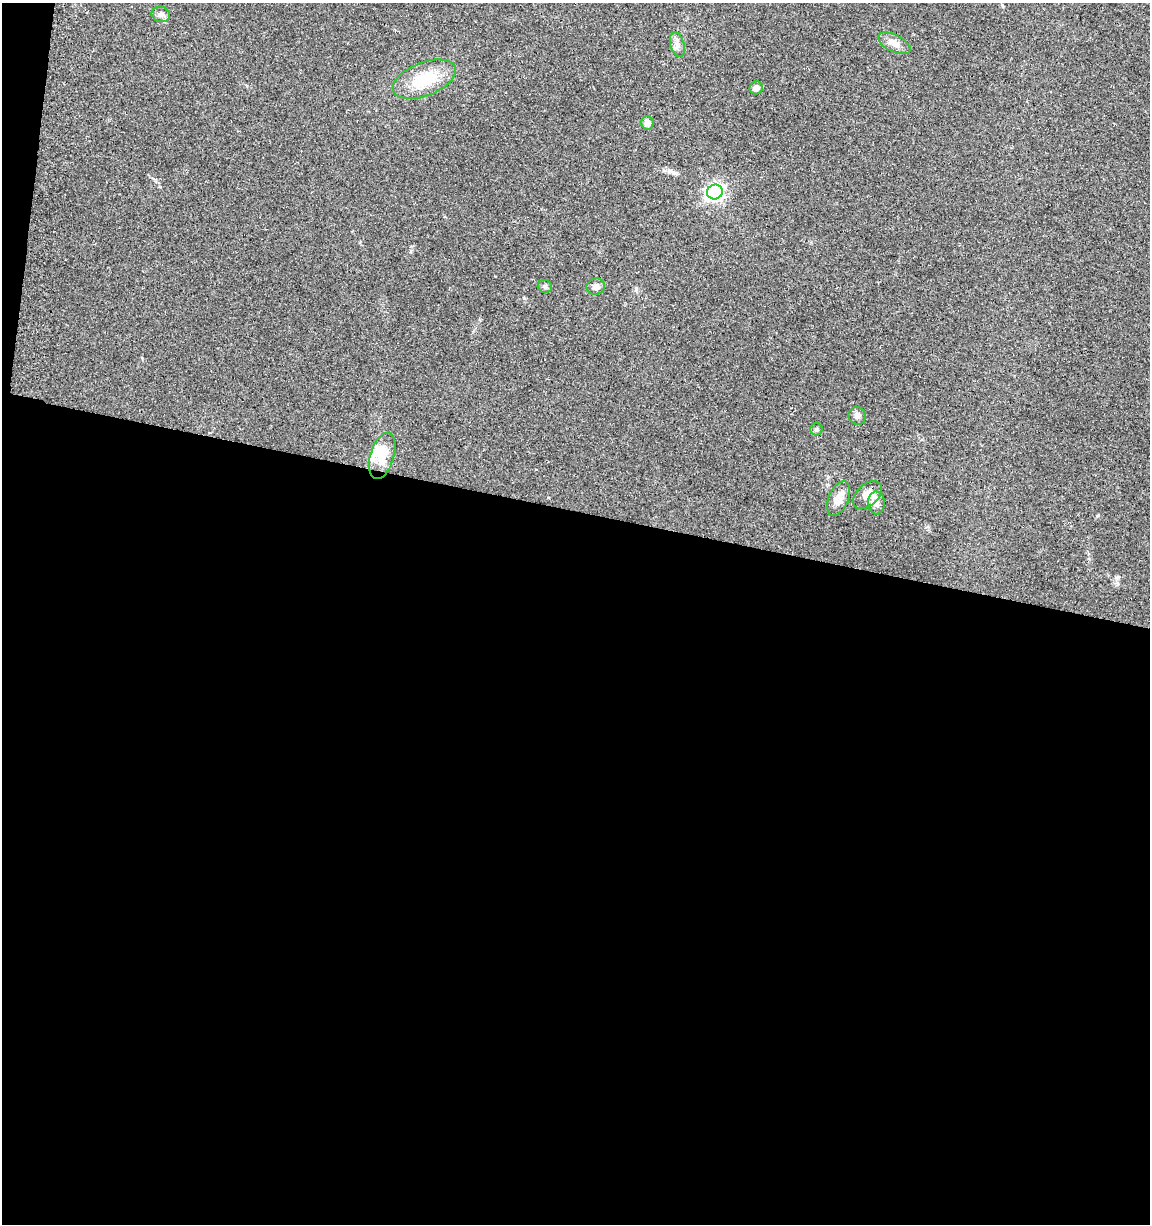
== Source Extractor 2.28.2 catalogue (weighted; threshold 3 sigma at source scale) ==
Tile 13 of 4 x 4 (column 1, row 4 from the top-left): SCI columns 316-1463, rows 5-1226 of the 5161 x 4904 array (HDU 1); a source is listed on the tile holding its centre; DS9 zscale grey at full resolution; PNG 1152 x 1226 px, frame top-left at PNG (2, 3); each listed source drawn as its Kron ellipse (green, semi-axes under 4 px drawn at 4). Shown black and unused: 59% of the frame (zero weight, under 2 of 3 exposures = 2% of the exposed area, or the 3 px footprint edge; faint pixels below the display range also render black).
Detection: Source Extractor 2.28.2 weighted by HDU 2 'WHT'; one run over the whole footprint, this tile lists its part. Background 0.11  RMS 0.01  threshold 0.047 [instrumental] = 3 sigma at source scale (4.5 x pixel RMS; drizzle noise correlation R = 1.50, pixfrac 1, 0.0396/0.0396 arcsec/px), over >= 5 px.
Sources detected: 19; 1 inside a brighter object's white glare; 1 long thin detection or spike segment (spike, bleed or trail) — neither listed nor drawn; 2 inside a brighter listed object's ellipse — not listed separately; the other 15 listed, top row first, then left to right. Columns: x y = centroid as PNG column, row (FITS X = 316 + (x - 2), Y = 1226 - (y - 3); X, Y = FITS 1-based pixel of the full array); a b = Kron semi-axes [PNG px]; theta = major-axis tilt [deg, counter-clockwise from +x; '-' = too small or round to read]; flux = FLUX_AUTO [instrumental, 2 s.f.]
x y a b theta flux
161 14 9 7 -16 3.9
894 43 17 8 -27 9.4
677 45 13 7 -74 5.5
424 79 33 16 21 43
756 88 7 6 - 5
647 123 6 6 - 5.6
715 192 8 7 - 340
545 286 7 6 - 2.5
596 287 9 8 - 5.1
857 416 9 8 - 4.4
816 429 6 6 - 2.1
382 456 24 11 73 21
867 495 16 11 44 11
838 499 18 10 68 14
876 503 11 8 -86 5.5
Unlisted compact peaks at least as high as the median listed source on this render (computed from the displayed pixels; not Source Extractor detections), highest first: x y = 524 298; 636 289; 1098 515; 1118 577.